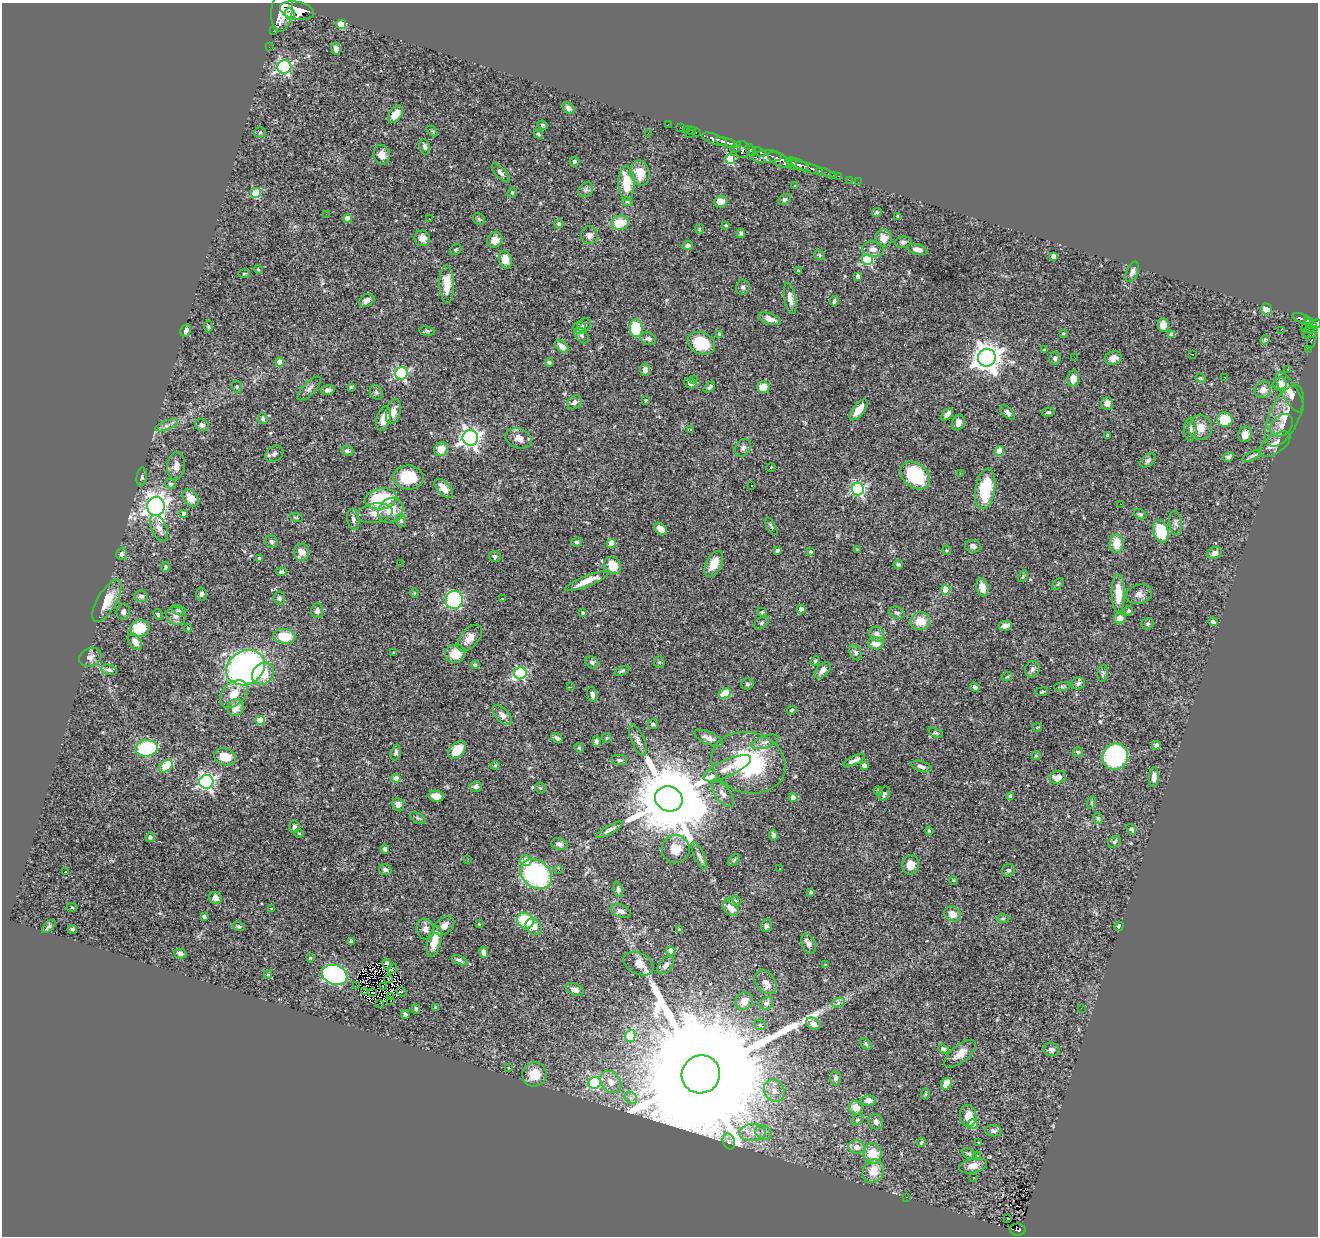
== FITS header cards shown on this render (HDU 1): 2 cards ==
NAXIS1  =                 1316
NAXIS2  =                 1234

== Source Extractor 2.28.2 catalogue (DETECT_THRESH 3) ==
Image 1316 x 1234 px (HDU 1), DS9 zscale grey, 1 PNG px = 1 image px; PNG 1320 x 1238 px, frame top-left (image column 1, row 1234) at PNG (2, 3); each listed source drawn as its Kron ellipse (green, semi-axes under 4 px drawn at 4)
Background 0.753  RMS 0.027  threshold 0.0796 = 3 sigma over >= 5 px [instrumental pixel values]
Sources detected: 443; all 443 listed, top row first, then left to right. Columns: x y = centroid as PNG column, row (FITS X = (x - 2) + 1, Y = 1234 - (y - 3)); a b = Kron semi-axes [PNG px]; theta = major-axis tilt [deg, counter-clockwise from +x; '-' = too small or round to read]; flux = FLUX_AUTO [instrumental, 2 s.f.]
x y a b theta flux
282 10 22 10 83 5300
297 11 17 9 -11 3600
290 14 5 5 - 910
341 24 5 4 - 58
273 31 2 2 - 12
269 47 2 2 - 7.5
336 49 6 4 -82 7.9
284 67 7 6 - 280
569 108 6 5 - 7
395 114 10 6 55 28
668 124 2 2 - 9.7
543 125 5 3 - 2.5
680 127 2 2 - 9
687 129 3 2 - 24
432 131 6 4 -43 2.3
692 131 4 2 - 18
260 132 6 5 - 2.9
696 132 3 2 - 26
648 133 3 2 - 1.5
538 134 5 3 - 2
689 134 3 2 - 54
714 139 13 5 -20 1200
727 142 12 4 -17 1100
425 147 8 5 -76 4.6
736 148 6 4 42 170
742 149 9 8 - 530
751 150 6 4 -55 470
760 152 7 3 -21 310
382 155 10 8 -74 13
767 157 15 6 2 1000
730 159 5 5 - 87
780 160 13 6 -27 2000
574 161 5 5 - 2.2
792 163 6 4 -68 500
799 165 10 5 -26 940
811 168 27 3 -17 350
819 171 3 3 - 110
501 173 12 5 -48 6.2
640 173 13 9 -77 26
833 175 2 2 - 7.7
839 176 3 2 - 20
849 180 2 2 - 7.9
858 182 2 2 - 3.8
626 184 17 8 -89 43
795 186 3 2 - 1.4
586 190 8 6 46 4.8
512 192 5 4 - 2.4
256 193 5 5 - 84
784 199 7 4 38 3.2
627 202 5 4 - 2.2
721 202 6 5 - 19
877 212 5 4 - 3
326 214 2 2 - 13
898 216 4 3 - 2.1
347 218 4 4 - 23
429 219 2 2 - 0.9
479 219 6 5 - 2.7
620 223 9 7 13 39
559 224 4 4 - 2.6
726 225 4 3 - 2.3
699 229 5 4 - 2.1
741 233 5 4 - 3.4
589 235 9 8 - 8.3
422 238 8 7 - 12
884 238 9 8 - 18
495 240 8 7 - 13
903 242 8 5 6 4.9
688 245 5 4 - 5.3
873 249 11 8 -8 11
918 249 10 5 -15 9.7
456 250 6 5 - 2.8
819 255 6 4 -25 2.5
1053 256 4 4 - 9.3
505 260 9 6 -74 25
867 260 5 5 - 160
258 269 4 3 - 1.6
798 271 4 3 - 1.5
1132 272 11 5 66 8.2
244 274 5 3 - 1.9
858 276 4 4 - 6.9
447 284 18 7 -89 33
743 287 7 6 - 5.4
790 298 16 6 -80 14
366 300 8 6 31 7.7
834 301 5 4 - 3.7
1266 309 5 5 - 29
769 319 11 5 -19 12
1302 319 10 4 -21 210
1307 321 4 3 - 150
1316 324 6 4 28 440
584 325 8 6 41 5.5
1163 325 7 5 -89 11
1307 325 8 3 55 100
208 326 6 4 -87 2.7
580 328 6 6 - 4.5
636 328 9 6 -86 92
1310 328 7 3 32 270
186 330 6 5 - 5.9
1281 330 2 2 - 480
427 331 8 4 -9 3.2
1310 332 7 5 20 290
1063 333 3 3 - 2.5
719 334 3 3 - 2.6
1172 335 4 4 - 12
582 336 8 6 -52 4.8
648 339 8 6 -25 6.2
1265 340 5 4 - 3.2
1312 340 8 4 74 57
701 343 14 10 -26 54
562 346 8 5 -42 16
1309 349 2 2 - 5.5
1045 350 4 3 - 2
1192 354 3 2 - 1.1
1074 357 3 2 - 1.6
987 358 9 9 - 2100
1055 358 7 5 80 5.8
1113 358 8 6 20 11
280 362 4 4 - 20
549 362 4 3 - 3.2
1288 369 3 2 - 1.6
645 370 6 5 - 7.1
402 373 6 6 - 260
1225 377 2 2 - 1.2
1073 378 8 6 83 16
1201 378 5 4 - 2.2
693 380 3 3 - 4
690 383 6 5 - 7
1280 384 7 6 - 15
237 387 6 5 - 3.3
351 387 4 4 - 2.1
709 387 7 3 42 3.2
763 387 6 5 - 24
309 388 15 6 45 7.3
328 390 7 5 12 6.5
1263 390 8 7 - 16
376 392 7 6 - 3.6
1290 392 23 8 -59 20
646 400 3 3 - 2.1
574 402 8 6 44 6.5
1107 403 6 6 - 8.2
859 410 12 5 52 24
393 412 13 7 75 13
1007 412 9 5 -43 6.4
1048 412 7 4 7 3.4
947 414 7 4 48 8.9
1284 416 33 15 66 39
384 418 12 7 75 18
263 419 5 4 - 3.8
1225 420 8 7 - 59
958 423 8 6 74 9.1
167 425 12 4 20 6.7
202 425 7 6 - 5
1282 425 13 9 45 13
1200 428 12 11 - 19
1190 429 12 6 -90 7.3
690 430 4 2 - 1.8
1245 434 8 6 70 14
1107 436 3 3 - 2.5
470 438 8 8 - 880
518 438 13 9 -21 14
1274 444 18 9 34 19
743 448 9 7 54 7
441 449 7 6 - 23
347 451 6 4 -5 4.9
1000 451 4 4 - 34
274 454 10 7 33 6
1252 456 11 4 26 4.3
1228 457 5 4 - 4.7
1148 460 9 5 40 4.8
176 466 14 9 82 13
771 467 4 3 - 1.2
960 473 3 2 - 1.3
915 475 16 12 -41 120
142 477 9 5 80 3.7
408 477 15 12 -3 60
170 484 5 5 - 3.2
752 485 2 2 - 1.3
444 489 12 6 -46 17
858 489 6 6 - 320
985 489 20 10 80 87
190 498 9 7 -51 23
381 499 16 10 9 110
1121 504 3 2 - 1.5
156 506 9 9 - 1100
391 510 13 11 43 34
184 513 4 3 - 3.5
375 513 18 9 9 18
1140 514 7 4 -26 3.6
296 517 6 4 -19 2.4
353 520 10 6 -82 5.8
401 520 6 5 - 3.2
1176 523 12 6 -84 6.5
771 526 10 3 -60 2.7
159 528 14 7 -66 13
661 529 7 5 -42 14
1161 531 12 7 -74 73
271 542 7 5 -46 4.2
577 542 5 5 - 4.3
611 543 4 4 - 43
1117 544 9 7 -89 29
973 546 8 6 -10 6.9
857 549 4 4 - 1.4
777 550 4 3 - 4.8
947 550 4 4 - 2
811 551 3 3 - 3.2
302 552 8 8 - 17
1215 553 7 6 - 7.1
122 554 6 5 - 5.2
495 556 6 5 - 4.7
260 559 4 4 - 4.7
400 564 2 2 - 1.8
714 564 14 7 63 23
898 564 5 4 - 3.4
613 565 9 7 -51 33
165 567 5 4 - 2.4
281 572 5 4 - 4.1
1023 576 6 4 56 2.2
587 581 23 5 22 28
1058 584 7 4 46 2.3
982 587 9 6 -79 19
946 590 4 4 - 51
414 593 5 3 - 1.4
1118 593 19 6 -89 36
201 594 6 5 - 4
1139 594 13 9 11 9.7
141 596 7 5 4 5.7
279 598 6 6 - 4.6
502 599 3 2 - 0.96
454 600 9 8 - 280
107 601 24 9 60 33
801 609 4 4 - 9.2
178 610 7 5 -15 3.5
317 611 7 6 - 5.7
1128 611 5 4 - 2.4
123 612 8 6 68 6
762 612 5 4 - 2.3
583 613 4 4 - 2.2
897 613 8 6 -21 4.7
158 614 5 4 - 2.4
176 616 10 8 -32 11
1120 618 6 5 - 12
920 621 10 9 - 32
1213 622 4 3 - 3.8
762 623 8 5 40 3.7
1148 624 6 5 - 3.2
1005 626 7 5 8 11
140 628 10 8 12 52
188 628 4 3 - 1.6
877 634 8 7 - 9.9
285 636 11 7 -8 50
470 638 16 8 49 17
135 642 9 6 -53 14
876 643 8 6 -1 18
394 652 3 2 - 1.5
855 652 8 5 -63 5.3
455 654 10 9 - 30
90 657 11 9 27 10
815 661 5 4 - 2.1
592 662 7 5 -35 4.1
659 662 5 5 - 2.1
475 665 4 4 - 3.9
246 668 20 16 31 590
1032 669 8 7 - 4.9
109 670 8 5 -13 5.3
822 670 10 5 46 8.6
622 671 8 3 23 3
520 673 6 6 - 240
1103 673 9 5 83 3.5
263 674 12 10 45 37
1007 677 6 3 18 2
1078 683 7 6 - 4.4
747 684 6 5 - 3.6
1062 686 8 4 8 2.8
571 687 3 3 - 2.4
975 687 5 4 - 4.3
1042 692 6 3 9 1.9
725 693 6 5 - 32
234 694 16 11 46 27
592 695 8 5 -74 7.6
235 708 8 8 - 24
792 710 5 4 - 2.8
502 715 12 6 -48 8.2
260 720 4 4 - 47
653 724 5 5 - 3.4
1037 727 5 2 - 1.4
936 733 8 4 -26 2.9
557 738 6 3 -35 4.1
607 738 5 4 - 2.2
709 738 15 6 -25 10
638 740 17 6 -66 8.7
596 741 5 4 - 5.3
765 742 14 6 18 9.2
1156 745 4 4 - 9.7
147 748 11 8 7 150
579 748 5 4 - 1.9
457 750 10 7 45 35
1078 752 5 5 - 2.8
396 753 8 5 75 5.1
1036 756 4 4 - 1.9
225 757 11 8 -18 30
1115 757 13 12 - 260
619 760 8 5 -7 4.6
854 760 12 4 25 7.8
748 763 38 30 -16 200
495 765 4 4 - 1.8
864 765 4 4 - 11
166 766 8 5 38 68
921 766 10 5 -17 6.7
727 768 26 8 24 22
1058 777 8 6 16 23
1154 777 10 5 88 11
396 778 4 4 - 20
206 782 7 7 - 490
476 787 6 5 - 5.4
540 788 5 5 - 2.4
878 791 5 4 - 2.1
723 794 15 7 -51 10
884 794 7 5 65 4.8
436 796 8 5 -11 16
1011 796 4 4 - 8
793 798 4 4 - 14
669 799 14 12 -21 30000
1091 803 6 4 72 1.9
398 805 7 5 -57 11
418 818 9 4 -30 3.2
1098 818 6 4 -74 2.6
294 827 6 5 - 4.9
1131 829 6 3 -54 4.2
609 830 15 4 29 7
929 831 4 4 - 2.2
299 833 5 3 - 1.4
773 835 5 4 - 4
150 837 5 4 - 4.8
1114 842 7 5 39 3.7
559 844 8 6 -16 6.3
385 849 4 4 - 3.5
676 849 14 14 - 28
699 856 15 5 -65 6.6
468 859 2 2 - 4.8
526 860 6 5 - 17
734 860 7 4 46 2.8
910 865 9 8 - 22
780 868 3 2 - 2.6
385 870 6 5 - 5.2
559 870 3 2 - 3.4
1008 870 6 6 - 3.9
65 872 3 3 - 5.2
536 874 17 13 -38 260
953 880 4 3 - 1.8
618 889 7 5 -77 5.2
811 892 3 3 - 3.4
215 898 6 6 - 9.5
735 901 6 5 - 3.3
72 907 5 3 - 1.6
731 907 9 7 -53 21
272 909 3 3 - 2.2
621 911 10 6 -23 7
953 914 9 7 -27 16
204 916 4 3 - 2.6
1003 918 6 4 1 3
525 921 8 7 - 88
479 924 3 3 - 1.3
49 926 8 4 45 4
444 926 11 8 39 13
766 926 6 5 - 4.4
1119 926 5 3 - 9.7
239 927 6 4 -19 2.8
534 927 9 7 -50 12
72 929 4 4 - 3.1
425 929 11 8 -72 9
679 930 4 3 - 3.1
351 941 4 3 - 3.6
434 941 16 6 77 30
809 944 10 6 -66 7
671 951 4 4 - 22
484 952 6 4 -78 7.8
180 953 6 5 - 4.5
310 958 3 3 - 2.1
460 960 8 4 -23 4.9
387 964 6 3 -77 1.6
639 964 16 10 -27 20
666 965 10 6 49 8.2
825 965 2 2 - 1.2
392 969 5 2 - 3.7
268 975 4 4 - 2.1
335 975 13 9 -17 470
389 979 4 2 - 1.4
766 982 13 9 -50 11
357 986 3 2 - 0.94
383 987 3 2 - 1.7
575 990 9 6 -25 9.3
364 991 3 2 - 0.48
372 992 4 2 - 2
401 992 5 3 - 11
391 997 2 2 - 2
391 1000 3 2 - 1.2
744 1001 9 8 - 13
380 1003 2 2 - 1.6
766 1003 7 6 - 5.5
838 1003 7 4 19 4.3
436 1007 3 3 - 2.5
1081 1008 3 2 - 2.2
416 1009 5 3 - 3.2
405 1014 4 3 - 4.4
813 1024 7 5 -28 11
760 1025 6 5 - 2.6
630 1036 6 5 - 80
866 1044 7 4 -45 2.8
943 1049 5 3 - 4
1051 1050 8 6 -13 5.8
960 1054 19 8 39 19
509 1068 3 3 - 9
534 1074 12 12 - 29
701 1074 19 19 - 140000
836 1078 7 5 -86 4.9
611 1082 12 9 -52 19
595 1083 6 6 - 170
946 1084 6 5 - 25
774 1091 12 10 -55 17
925 1094 5 3 - 1.9
631 1098 7 5 -44 5.4
868 1101 7 5 0 9.9
856 1108 7 6 - 19
968 1116 11 8 -82 20
858 1120 6 5 - 2.7
876 1122 8 7 - 7.7
973 1124 5 5 - 56
993 1131 8 5 -3 6.3
752 1132 13 8 5 17
763 1133 9 6 -28 7.6
729 1141 8 6 -69 5
921 1142 4 3 - 1.9
979 1142 3 2 - 1.5
857 1147 8 6 -9 13
873 1154 10 9 - 40
969 1154 8 4 -31 3.9
977 1156 4 4 - 1.4
973 1166 14 7 13 13
873 1171 12 10 65 28
973 1177 3 2 - 16
906 1197 2 2 - 11
1008 1219 3 2 - 3.8
1018 1230 8 6 -4 140
At the frame edge (FLAGS 8, measured only in part): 2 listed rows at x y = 282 10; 1316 324